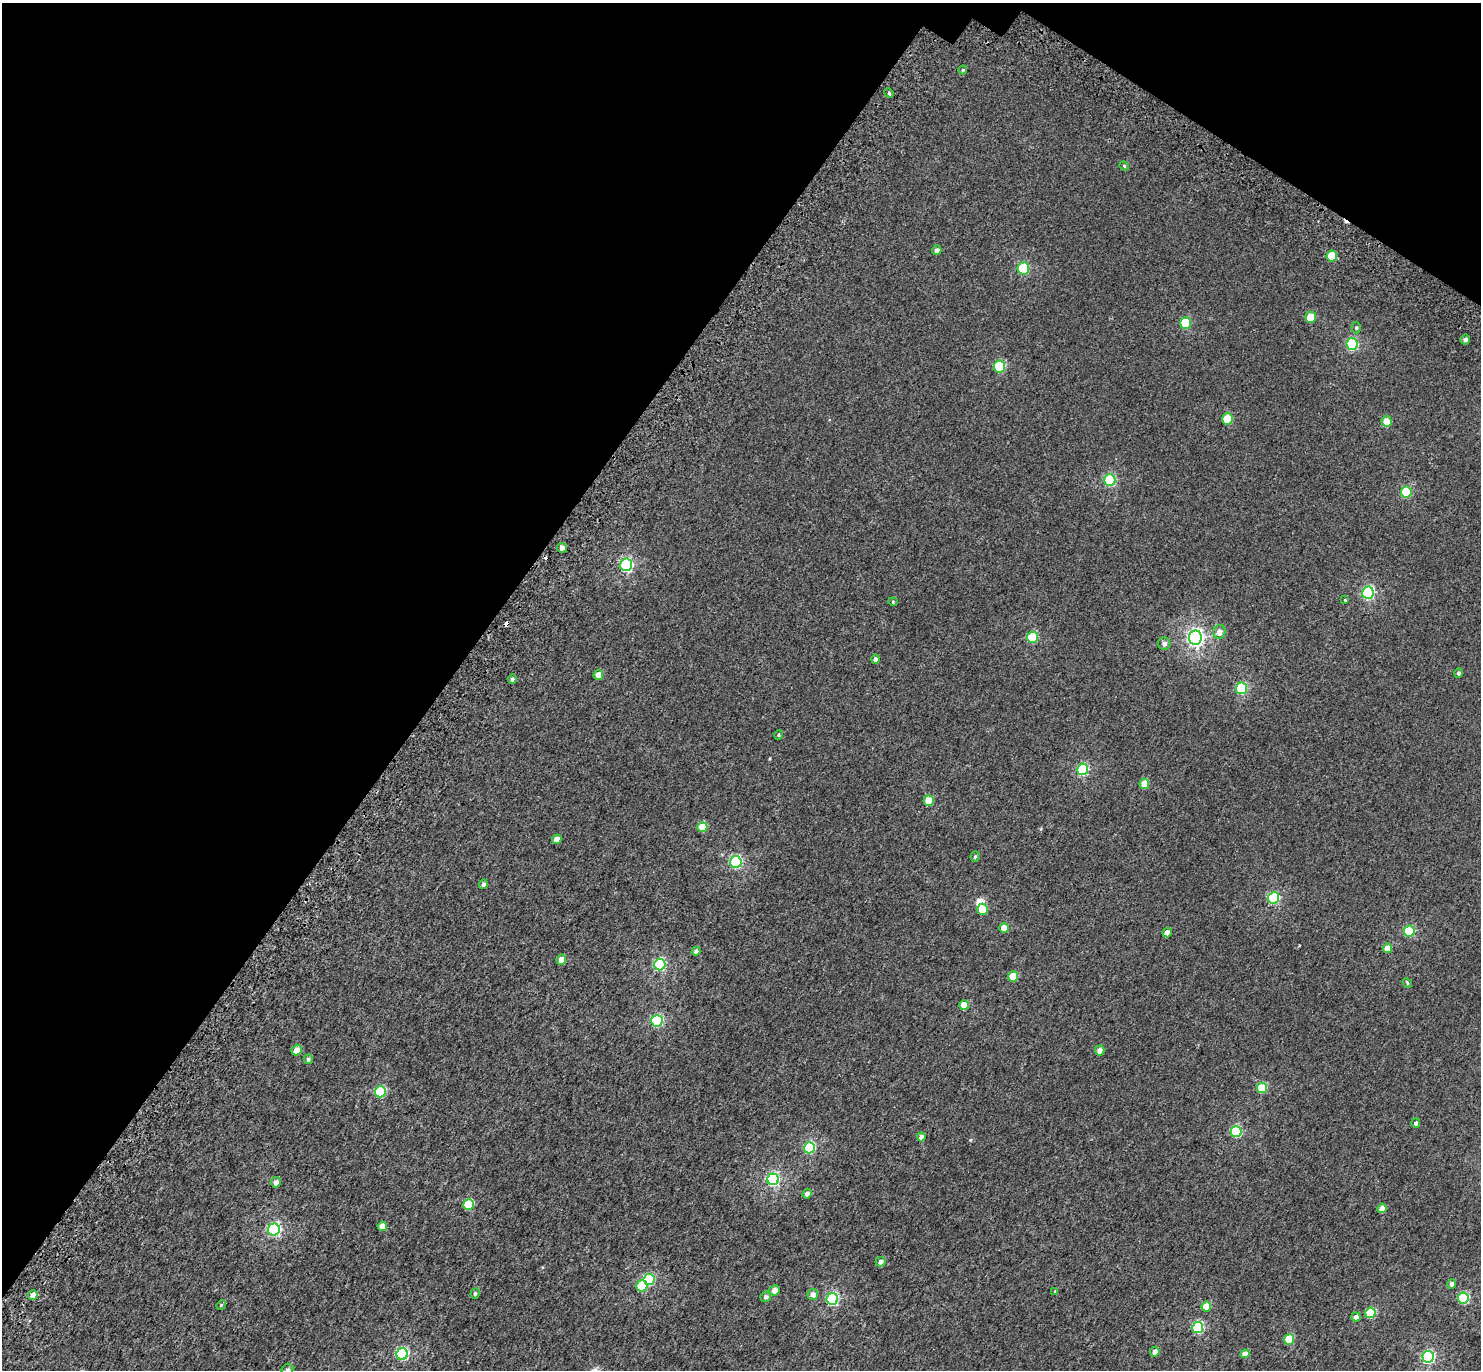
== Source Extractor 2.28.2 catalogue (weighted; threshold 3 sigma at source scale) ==
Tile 2 of 4 x 4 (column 2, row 1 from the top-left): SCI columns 1581-3059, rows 4485-5852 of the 6113 x 6171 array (HDU 1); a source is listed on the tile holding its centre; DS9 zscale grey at full resolution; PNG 1483 x 1372 px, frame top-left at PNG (2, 3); each listed source drawn as its Kron ellipse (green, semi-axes under 4 px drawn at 4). Shown black and unused: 34% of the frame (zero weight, under 3 of 5 exposures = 6% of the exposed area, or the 3 px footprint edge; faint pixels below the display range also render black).
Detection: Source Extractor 2.28.2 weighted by HDU 2 'WHT'; one run over the whole footprint, this tile lists its part. Background 0.00263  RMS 0.0031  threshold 0.0141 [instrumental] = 3 sigma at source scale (4.5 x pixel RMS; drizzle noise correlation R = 1.50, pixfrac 1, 0.0396/0.0396 arcsec/px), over >= 5 px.
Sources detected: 95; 1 inside a brighter object's white glare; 3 cosmic-ray / hot-pixel residue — neither listed nor drawn; the other 91 listed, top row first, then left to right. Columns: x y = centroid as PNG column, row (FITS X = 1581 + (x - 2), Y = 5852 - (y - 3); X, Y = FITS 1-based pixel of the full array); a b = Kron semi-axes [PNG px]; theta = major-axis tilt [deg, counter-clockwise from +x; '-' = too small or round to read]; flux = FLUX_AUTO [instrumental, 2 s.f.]
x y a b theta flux
963 70 4 3 - 0.35
889 93 5 4 - 0.45
1124 166 5 4 - 0.32
937 250 5 4 - 0.96
1332 256 5 5 - 9.4
1023 268 6 6 - 18
1311 317 5 5 - 6.8
1186 323 6 5 - 13
1356 328 6 4 90 0.38
1465 339 5 5 - 0.69
1352 344 6 5 - 23
999 366 6 5 - 16
1228 419 5 5 - 9.6
1386 421 5 5 - 4.1
1110 480 6 5 - 20
1406 492 6 5 - 14
562 548 5 4 - 1.2
626 565 6 6 - 34
1368 593 6 5 - 31
1345 600 4 3 - 0.21
893 602 4 4 - 0.29
1219 632 7 6 - 1.8
1032 637 5 5 - 14
1195 638 7 6 - 81
1164 644 6 6 - 1.2
875 659 5 4 - 0.69
1459 673 4 4 - 0.53
598 675 5 4 - 2.4
512 679 5 4 - 0.71
1242 688 6 5 - 20
778 735 5 3 - 0.33
1083 769 6 5 - 23
1144 784 5 4 - 4.2
929 801 5 5 - 6.2
702 827 5 5 - 6
557 839 5 4 - 2.2
975 856 5 4 - 0.35
736 862 6 6 - 28
483 884 5 4 - 0.83
1274 898 6 5 - 25
982 909 5 5 - 7.2
1004 928 5 4 - 3.5
1409 931 5 5 - 15
1167 933 5 4 - 1.8
1387 948 5 4 - 3.2
696 951 4 4 - 0.91
561 960 5 5 - 2.1
660 965 6 5 - 30
1013 976 5 5 - 6.8
1407 983 5 4 - 0.34
964 1005 5 5 - 5.1
657 1021 6 5 - 25
297 1050 5 5 - 2.4
1100 1051 5 4 - 1.5
308 1059 5 4 - 0.52
1262 1088 5 5 - 9.9
380 1092 6 5 - 18
1416 1123 5 4 - 0.8
1236 1132 5 5 - 21
921 1137 4 4 - 1.2
809 1148 5 5 - 22
773 1179 6 5 - 35
276 1182 5 5 - 1.3
807 1194 5 4 - 1
469 1205 5 5 - 13
1382 1208 5 4 - 1.9
382 1226 4 4 - 2.2
274 1230 6 6 - 35
880 1262 5 5 - 1.1
649 1279 5 5 - 18
1452 1284 5 4 - 0.87
642 1286 5 5 - 10
774 1290 5 5 - 2
1055 1291 4 4 - 0.26
475 1293 5 4 - 0.53
813 1294 5 5 - 1.5
33 1295 5 4 - 2.3
766 1297 5 5 - 0.75
1463 1298 5 5 - 23
832 1299 6 5 - 30
221 1305 5 4 - 0.28
1206 1306 5 5 - 5.1
1370 1313 5 5 - 13
1356 1317 4 4 - 1.3
1198 1327 5 5 - 23
1289 1339 5 5 - 7.8
1155 1352 5 4 - 1.8
402 1354 6 5 - 29
1245 1354 4 4 - 2.2
1428 1357 6 5 - 32
287 1370 6 5 - 0.63
Isophote crosses this tile's border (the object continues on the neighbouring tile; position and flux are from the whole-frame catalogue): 1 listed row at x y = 287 1370